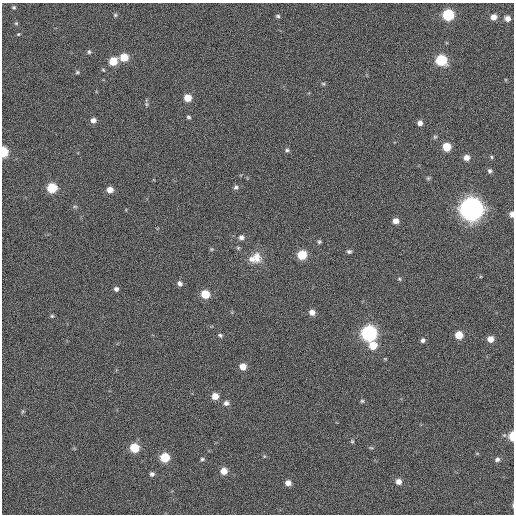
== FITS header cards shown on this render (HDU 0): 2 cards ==
NAXIS1  =                  512 / NUMBER OF ELEMENTS ALONG THIS AXIS
NAXIS2  =                  512 / NUMBER OF ELEMENTS ALONG THIS AXIS

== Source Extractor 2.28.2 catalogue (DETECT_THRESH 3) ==
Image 512 x 512 px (HDU 0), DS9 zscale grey, 1 PNG px = 1 image px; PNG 516 x 516 px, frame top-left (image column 1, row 512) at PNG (2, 3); no overlay
Background 733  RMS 22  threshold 66.5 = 3 sigma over >= 5 px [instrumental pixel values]
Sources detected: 72; all 72 listed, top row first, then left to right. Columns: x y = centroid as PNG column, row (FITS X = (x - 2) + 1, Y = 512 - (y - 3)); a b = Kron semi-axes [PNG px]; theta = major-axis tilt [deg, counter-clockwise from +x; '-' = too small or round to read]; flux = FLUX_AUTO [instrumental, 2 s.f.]
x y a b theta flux
14 7 5 5 - 2.2e+03
115 15 5 5 - 2.1e+03
448 15 7 7 - 8.8e+04
278 16 6 4 -17 2.6e+03
493 17 7 6 - 1.0e+04
507 18 7 6 - 8.2e+03
16 23 5 5 - 1.9e+03
18 34 5 4 - 1.6e+03
89 52 5 4 - 2.5e+03
124 57 7 7 - 2.5e+04
441 60 7 7 - 7.9e+04
113 61 7 6 - 2.9e+04
103 70 5 4 - 1.7e+03
77 72 6 5 - 2.4e+03
323 84 6 5 - 2.2e+03
188 98 6 6 - 2.0e+04
146 104 5 5 - 2.3e+03
188 117 5 4 - 2.5e+03
93 120 6 6 - 6.2e+03
420 123 5 5 - 6.2e+03
435 137 6 5 - 2.4e+03
447 147 6 6 - 2.9e+04
287 150 7 5 10 2.9e+03
3 152 7 5 -89 5.4e+04
491 157 5 3 - 1.8e+03
466 158 6 6 - 8.9e+03
490 171 6 5 - 3.1e+03
428 178 6 5 - 2.1e+03
236 187 7 6 - 3.6e+03
52 188 7 6 - 4.9e+04
110 190 7 6 - 1.1e+04
75 207 8 4 8 2.2e+03
471 209 9 9 - 1.3e+06
512 214 6 4 -85 7.1e+03
395 221 6 6 - 9.6e+03
241 237 7 6 - 5.5e+03
319 242 5 5 - 2.6e+03
238 248 5 5 - 2.0e+03
212 249 5 5 - 1.8e+03
349 251 6 5 - 3.3e+03
302 255 7 6 - 4.1e+04
257 257 18 12 -78 1.8e+04
252 259 11 10 - 1.1e+04
399 279 5 4 - 2.1e+03
180 283 7 5 -46 5.0e+03
116 289 5 5 - 4.2e+03
205 294 7 6 - 3.1e+04
312 312 6 6 - 8.5e+03
52 316 5 5 - 2.1e+03
369 333 8 8 - 2.9e+05
220 335 6 5 - 2.7e+03
459 335 6 6 - 2.4e+04
490 339 6 6 - 1.2e+04
423 340 6 6 - 3.8e+03
373 345 8 8 - 2.1e+04
243 366 6 6 - 1.3e+04
215 396 6 6 - 1.5e+04
362 401 5 5 - 2.1e+03
226 403 7 6 - 5.8e+03
23 411 6 4 71 2.1e+03
512 436 6 4 -89 2.6e+04
352 441 5 4 - 2.0e+03
134 448 7 7 - 3.9e+04
371 448 6 4 -2 1.8e+03
264 456 5 4 - 1.6e+03
165 457 7 6 - 4.2e+04
202 459 5 4 - 2.5e+03
497 459 6 5 - 3.9e+03
224 471 7 7 - 1.5e+04
152 474 6 6 - 4.0e+03
398 482 7 6 - 9.0e+03
288 483 6 5 - 8.4e+03
At the frame edge (FLAGS 8, measured only in part): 3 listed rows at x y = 3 152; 512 214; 512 436